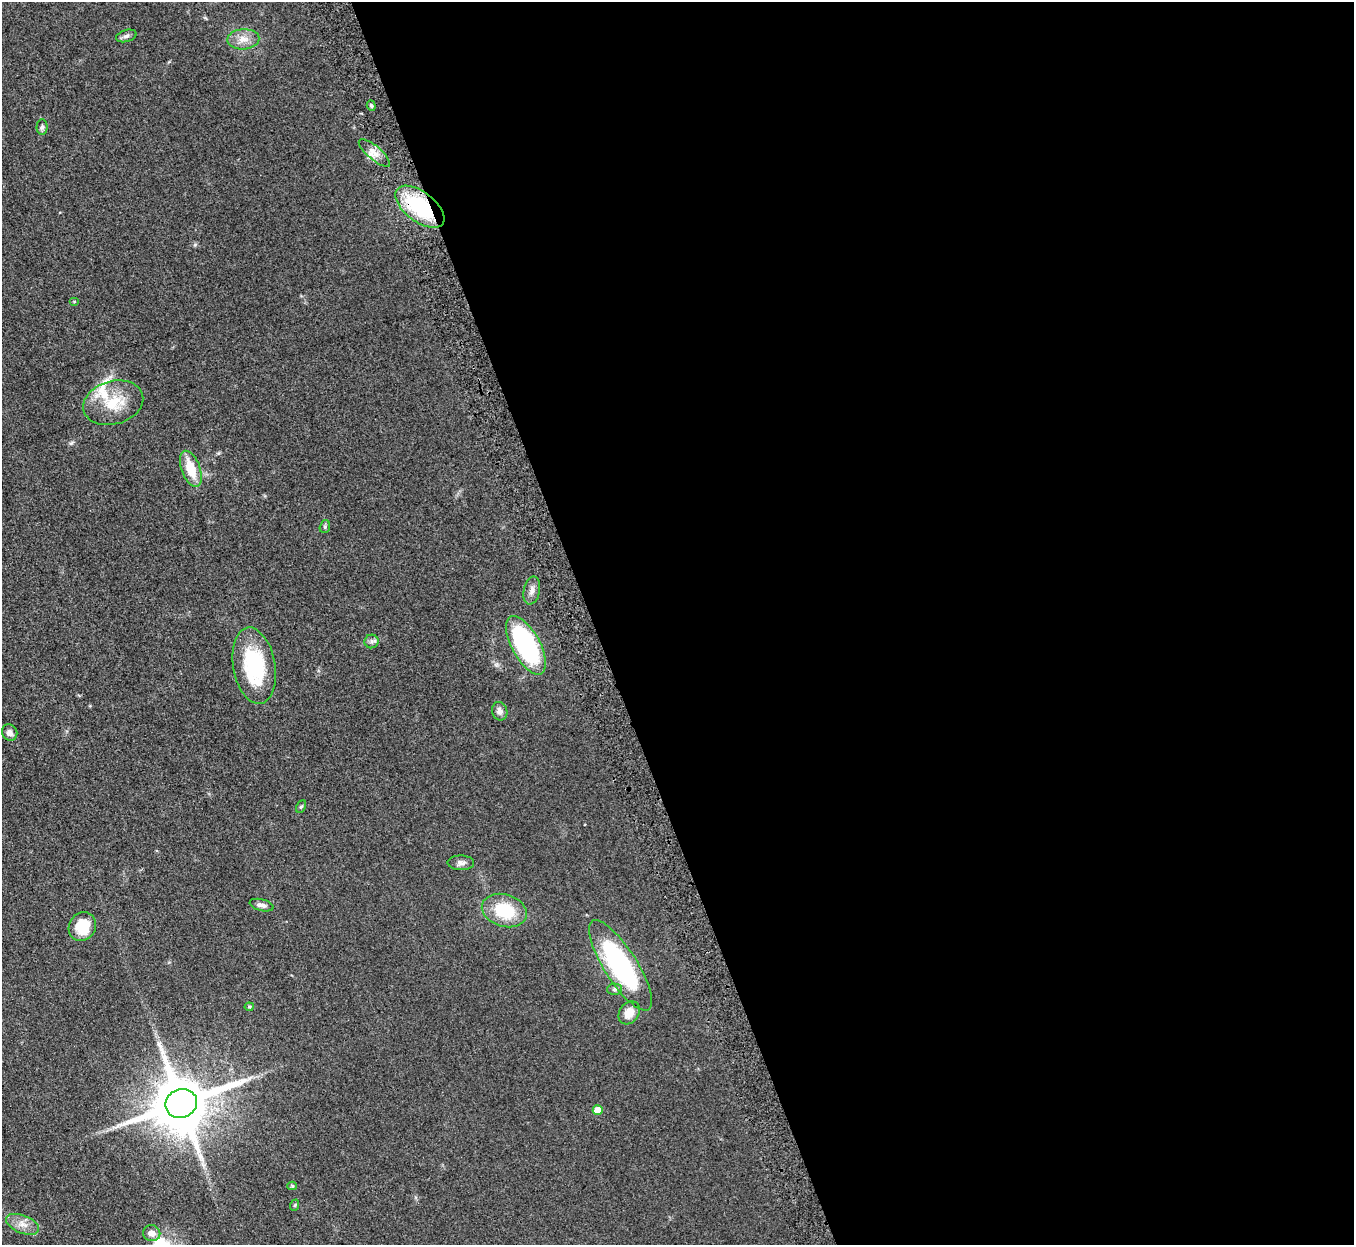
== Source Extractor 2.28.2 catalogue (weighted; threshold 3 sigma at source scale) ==
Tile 8 of 4 x 4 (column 4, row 2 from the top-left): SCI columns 4115-5466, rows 2809-4051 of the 5523 x 5490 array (HDU 1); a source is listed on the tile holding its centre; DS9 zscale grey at full resolution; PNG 1356 x 1247 px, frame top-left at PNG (2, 2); each listed source drawn as its Kron ellipse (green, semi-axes under 4 px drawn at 4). Shown black and unused: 56% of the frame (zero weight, under 3 of 5 exposures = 4% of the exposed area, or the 3 px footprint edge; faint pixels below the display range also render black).
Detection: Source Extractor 2.28.2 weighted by HDU 2 'WHT'; one run over the whole footprint, this tile lists its part. Background 0.0774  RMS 0.0073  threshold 0.0329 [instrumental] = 3 sigma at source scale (4.5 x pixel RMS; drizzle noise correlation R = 1.50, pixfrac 1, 0.05/0.05 arcsec/px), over >= 5 px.
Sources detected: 32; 1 inside a brighter listed object's ellipse — not listed separately; the other 31 listed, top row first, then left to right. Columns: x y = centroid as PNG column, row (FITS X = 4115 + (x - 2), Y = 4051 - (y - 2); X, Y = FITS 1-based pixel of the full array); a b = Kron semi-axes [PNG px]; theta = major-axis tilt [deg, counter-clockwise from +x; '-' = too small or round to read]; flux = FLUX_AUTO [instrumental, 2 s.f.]
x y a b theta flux
126 36 10 6 16 2.1
243 39 16 10 3 7
371 106 5 4 - 1.1
42 127 7 5 88 1.5
374 153 20 7 -40 5.7
420 207 29 15 -37 57
74 302 5 3 - 0.56
113 403 30 21 16 22
191 469 19 9 -70 16
325 527 6 5 - 1.2
532 590 14 8 78 3.9
372 641 7 7 - 1.8
526 645 32 14 -62 110
254 666 39 21 -80 53
500 711 9 7 -73 3.5
10 732 8 7 - 3.2
301 807 7 4 61 1
461 863 13 7 0 3
262 905 12 5 -14 2.5
504 910 23 16 -17 30
82 927 15 13 55 17
620 965 52 16 -58 110
614 989 7 5 2 1.4
249 1007 4 4 - 0.71
629 1013 12 9 53 8.5
181 1103 16 14 20 5000
598 1110 5 5 - 13
292 1186 5 4 - 0.96
295 1205 6 3 71 0.75
23 1224 17 9 -21 6.5
152 1233 9 8 - 4.6
Overlapping masked pixels (flux is a lower limit): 1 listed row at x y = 420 207
Unlisted compact peaks at least as high as the median listed source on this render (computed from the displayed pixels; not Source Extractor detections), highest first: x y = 195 245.